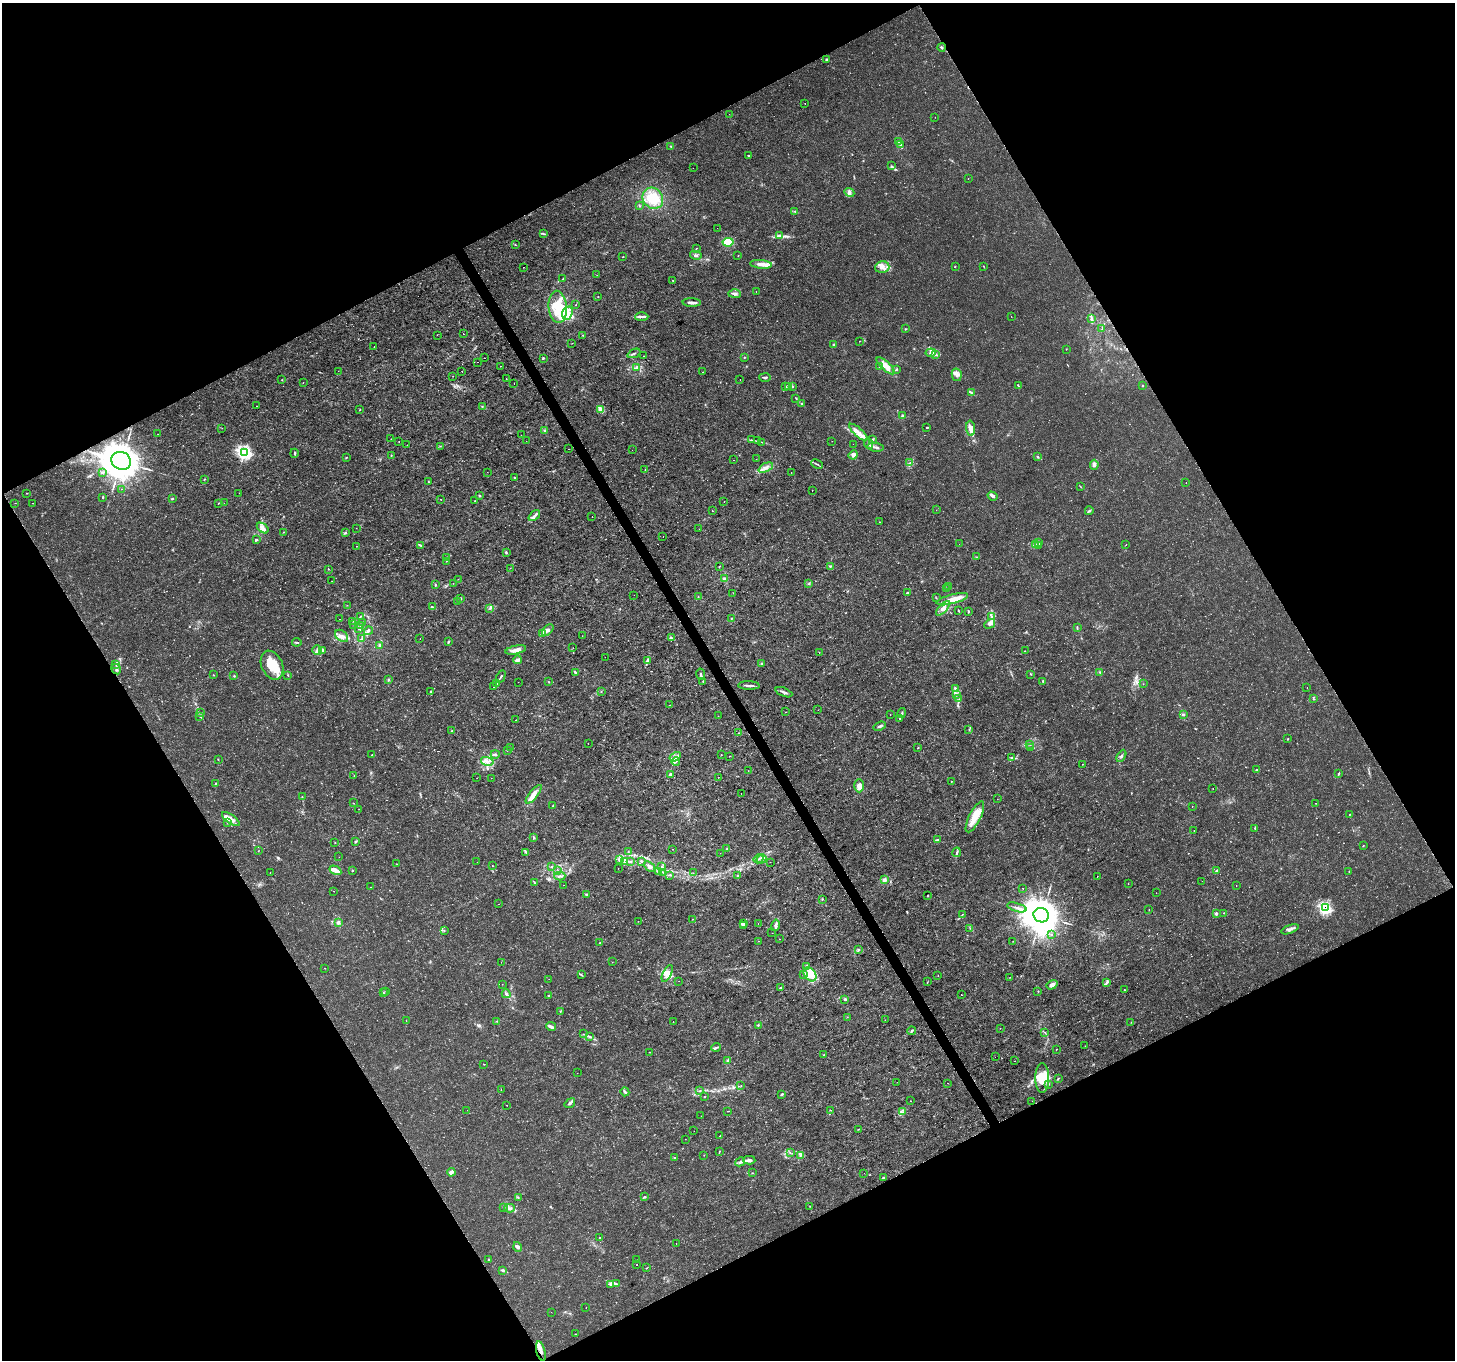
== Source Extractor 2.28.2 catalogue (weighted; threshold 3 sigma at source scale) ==
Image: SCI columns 4-5813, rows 172-5601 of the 5816 x 5711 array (HDU 1 of 3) = the unmasked area's bounding box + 8 px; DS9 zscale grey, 4 x 4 block average (1 PNG px = mean of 4 x 4 image px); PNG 1457 x 1362 px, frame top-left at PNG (2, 3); each listed source drawn as its Kron ellipse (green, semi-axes under 4 px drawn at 4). Shown black and unused: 47% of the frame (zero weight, under 3 of 4 exposures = <1% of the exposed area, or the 3 px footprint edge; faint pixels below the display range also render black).
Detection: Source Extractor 2.28.2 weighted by HDU 2 'WHT'. Background 0.00181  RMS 7.9e-04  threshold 0.00358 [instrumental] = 3 sigma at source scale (4.5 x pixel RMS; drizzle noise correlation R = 1.50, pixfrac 1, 0.0396/0.0396 arcsec/px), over >= 5 px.
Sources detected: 698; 11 too faint to see at this stretch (4 x 4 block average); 4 inside a brighter object's white glare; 8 cosmic-ray / hot-pixel residue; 2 long thin detections or spike segments (spike, bleed or trail) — neither listed nor drawn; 7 coinciding with a brighter row at this scale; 54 inside a brighter listed object's ellipse — not listed separately; of the other 612, all 500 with FLUX_AUTO >= 0.109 (the completeness limit of this list) listed and drawn (112 fainter detections not listed), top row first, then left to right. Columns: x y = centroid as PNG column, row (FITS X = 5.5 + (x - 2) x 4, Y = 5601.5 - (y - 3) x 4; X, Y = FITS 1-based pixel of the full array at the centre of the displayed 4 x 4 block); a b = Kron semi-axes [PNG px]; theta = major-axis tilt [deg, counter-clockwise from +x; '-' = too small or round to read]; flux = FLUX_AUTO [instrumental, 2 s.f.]
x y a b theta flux
942 47 4 2 - 0.62
826 59 3 2 - 0.47
805 103 2 2 - 0.17
729 114 2 2 - 0.13
935 117 2 2 - 0.11
898 141 2 2 - 0.21
900 144 3 2 - 0.47
670 146 2 2 - 0.26
748 155 2 2 - 0.23
891 166 2 2 - 0.3
693 168 2 2 - 0.17
968 179 2 2 - 0.79
849 192 5 3 - 1.2
653 198 11 10 - 13
639 206 2 2 - 0.39
795 211 4 2 - 0.54
717 228 2 2 - 0.24
544 234 4 2 - 0.54
780 235 4 3 - 1
728 242 5 4 - 17
515 245 2 2 - 0.24
696 248 2 2 - 0.17
696 255 6 2 -12 0.84
738 255 2 2 - 0.18
622 257 2 2 - 0.17
761 264 11 4 -5 3.7
983 266 2 2 - 0.16
524 267 2 2 - 0.46
882 267 7 5 15 2.8
955 267 2 2 - 0.3
597 275 2 2 - 0.17
563 279 3 2 - 0.22
673 281 2 2 - 0.28
756 291 2 2 - 0.12
735 294 6 3 -1 1.4
598 296 2 2 - 0.19
692 303 9 3 -2 1.9
575 305 2 2 - 0.18
558 307 16 9 -84 15
567 313 7 5 68 3.6
1011 316 2 2 - 0.14
642 317 6 2 0 1.2
1091 319 3 2 - 0.59
905 329 2 2 - 0.4
1102 329 2 2 - 0.17
464 334 2 2 - 0.12
437 335 2 2 - 0.14
582 335 2 2 - 0.21
859 341 2 2 - 0.17
572 343 2 2 - 0.13
834 344 3 2 - 0.47
374 347 2 2 - 0.12
1066 349 2 2 - 0.18
634 353 7 2 25 0.77
931 353 5 3 - 1.6
936 354 4 3 - 0.99
644 356 2 2 - 0.16
744 357 2 2 - 0.3
484 358 2 2 - 1.1
543 358 3 2 - 0.43
478 362 2 2 - 0.16
500 366 2 2 - 0.13
879 366 2 2 - 0.18
886 366 11 4 -42 6.7
637 367 4 2 - 0.3
897 369 3 2 - 0.33
338 371 2 2 - 0.16
462 371 2 2 - 0.39
703 372 2 2 - 0.17
957 375 6 5 - 2
453 376 2 2 - 0.16
765 377 6 2 -3 0.93
506 379 2 2 - 0.27
740 379 2 2 - 0.11
282 380 2 2 - 0.24
303 382 2 2 - 0.14
514 384 2 2 - 0.13
1018 386 3 2 - 0.35
1142 386 2 2 - 0.23
786 387 2 2 - 0.33
788 387 3 2 - 0.58
792 387 3 2 - 0.41
972 393 3 2 - 0.59
796 398 2 2 - 0.23
802 403 2 2 - 0.27
256 406 2 2 - 0.14
482 406 2 2 - 0.33
601 409 4 2 - 4.2
360 410 2 2 - 0.24
902 416 3 2 - 0.49
222 428 2 2 - 0.13
927 428 3 2 - 0.3
970 428 7 4 -88 3.4
544 431 3 2 - 0.36
858 432 12 3 -42 3.5
158 434 2 2 - 0.15
521 435 2 2 - 0.21
391 439 2 2 - 0.12
873 439 3 2 - 0.45
751 440 3 2 - 0.45
526 441 2 2 - 0.56
757 441 2 2 - 0.14
832 441 2 2 - 0.12
399 442 2 2 - 0.17
762 442 3 2 - 0.3
853 444 2 2 - 0.26
869 444 5 2 - 0.67
407 445 2 2 - 0.15
440 446 2 2 - 0.25
875 447 8 2 -9 1.2
568 449 2 2 - 1.1
632 450 2 2 - 0.16
244 452 4 3 - 34
294 453 4 2 - 0.52
391 455 2 2 - 0.27
853 455 5 4 - 1.4
1037 457 3 2 - 0.42
346 458 3 2 - 0.33
756 459 2 2 - 0.14
733 460 2 2 - 0.27
121 461 10 8 -26 1400
910 463 4 2 - 0.52
817 464 6 2 -27 0.7
1094 465 5 4 - 1.3
766 468 8 2 26 1.8
645 469 2 2 - 0.12
487 472 2 2 - 0.11
102 473 3 2 - 0.39
791 473 2 2 - 0.11
515 478 3 2 - 0.35
204 479 2 2 - 0.16
428 481 2 2 - 0.25
1186 483 2 2 - 0.17
1080 487 3 2 - 0.25
121 489 2 2 - 0.15
812 490 2 2 - 0.13
26 493 3 2 - 0.21
239 493 2 2 - 0.12
479 496 3 2 - 0.42
993 496 5 3 - 1.2
103 497 2 2 - 0.3
172 499 3 2 - 0.41
441 500 2 2 - 0.15
475 501 2 2 - 0.14
724 502 2 2 - 0.29
15 503 2 2 - 0.17
33 503 2 2 - 0.17
218 503 2 2 - 0.32
224 503 2 2 - 0.3
936 510 2 2 - 0.12
712 511 2 2 - 0.14
1089 511 4 2 - 0.86
534 516 7 3 40 1.8
592 517 2 2 - 0.18
880 522 2 2 - 0.14
263 528 7 4 -38 2.9
356 528 2 2 - 0.22
699 529 2 2 - 0.21
283 532 2 2 - 0.23
345 532 3 2 - 0.4
663 537 2 2 - 0.27
257 540 3 2 - 0.39
1039 542 2 2 - 0.32
959 544 2 2 - 0.11
1036 544 3 2 - 0.51
1126 544 2 2 - 0.19
420 545 4 2 - 0.54
1039 545 3 2 - 0.62
356 546 2 2 - 0.11
506 552 3 2 - 0.65
976 557 2 2 - 0.2
447 558 2 2 - 0.21
446 561 2 2 - 0.14
830 566 2 2 - 0.46
719 567 3 2 - 0.32
510 568 2 2 - 0.13
328 569 2 2 - 0.89
458 579 2 2 - 0.15
725 579 3 3 - 1
332 581 2 2 - 0.11
453 583 2 2 - 0.21
809 583 2 2 - 0.31
435 585 2 2 - 0.34
949 587 3 2 - 0.41
947 588 3 2 - 0.38
733 593 2 2 - 0.14
907 593 3 2 - 0.49
634 595 2 2 - 0.16
698 596 2 2 - 0.12
461 598 2 2 - 0.48
936 598 2 2 - 0.23
952 599 16 4 15 5.5
457 601 2 2 - 0.11
347 605 2 2 - 0.15
432 607 4 3 - 0.65
943 608 9 3 47 2.6
490 609 2 2 - 0.16
958 610 3 2 - 0.36
968 611 4 2 - 0.44
361 616 3 2 - 0.39
992 616 3 2 - 0.6
731 618 3 2 - 0.3
340 619 2 2 - 0.29
352 621 2 2 - 0.13
363 622 3 2 - 0.39
990 624 5 4 - 1.9
354 625 2 2 - 0.13
361 626 2 2 - 0.72
359 628 3 3 - 0.84
1077 628 2 2 - 0.25
548 630 7 4 46 1.8
368 631 4 2 - 0.66
542 633 4 3 - 0.83
342 636 7 5 -40 2.6
582 636 2 2 - 0.12
671 637 3 2 - 0.53
362 639 3 2 - 0.54
420 639 2 2 - 0.13
297 642 4 2 - 0.63
448 642 3 2 - 0.62
380 645 3 2 - 0.57
573 648 2 2 - 0.11
317 650 5 5 - 1.8
322 650 3 2 - 0.56
516 650 10 3 12 3.8
1025 651 2 2 - 0.19
819 652 2 2 - 0.12
605 657 2 2 - 0.12
518 660 4 2 - 2.2
647 661 4 2 - 0.95
761 663 2 2 - 0.27
116 665 3 2 - 0.4
272 665 15 10 -65 14
116 669 5 3 - 0.95
575 672 4 2 - 0.71
1100 672 3 2 - 0.52
701 674 6 2 -77 0.96
1030 674 3 2 - 0.34
213 675 2 2 - 0.25
288 675 2 2 - 0.28
234 676 2 2 - 0.28
501 677 7 2 62 0.8
388 680 2 2 - 0.31
703 681 3 2 - 0.23
1043 681 3 2 - 0.63
518 682 2 2 - 0.12
549 682 2 2 - 0.23
497 684 3 2 - 0.22
1143 684 2 2 - 0.14
494 686 2 2 - 0.66
749 686 11 2 -1 1.6
1307 688 2 2 - 0.22
956 689 3 3 - 0.73
430 691 4 2 - 0.61
601 691 2 2 - 0.14
784 692 9 2 -22 1.6
956 695 3 2 - 0.66
959 699 2 2 - 0.27
1313 699 2 2 - 0.19
669 705 2 2 - 0.11
818 710 2 2 - 0.13
786 712 2 2 - 0.11
200 713 2 2 - 0.22
902 713 5 2 - 0.75
1183 714 3 2 - 0.59
890 715 2 2 - 0.11
200 716 3 2 - 0.36
718 716 2 2 - 0.14
900 719 2 2 - 0.26
516 720 2 2 - 0.15
880 726 6 2 20 0.99
969 729 2 2 - 0.17
452 731 2 2 - 0.23
739 733 2 2 - 0.3
1288 739 3 2 - 0.31
588 743 2 2 - 0.16
1030 744 3 2 - 0.47
511 748 2 2 - 0.25
918 748 2 2 - 0.3
1030 748 2 2 - 0.26
507 750 2 2 - 0.23
495 754 4 3 - 0.87
372 755 2 2 - 0.27
721 755 2 2 - 0.18
729 756 2 2 - 0.12
1121 756 6 2 62 1.1
675 757 6 3 31 1.7
1011 757 3 2 - 0.39
218 759 2 2 - 0.14
487 761 6 3 -14 1.9
676 762 4 2 - 0.76
1083 764 2 2 - 0.13
1257 770 3 2 - 0.46
748 771 2 2 - 0.27
1339 774 3 2 - 0.46
354 775 2 2 - 0.15
671 775 2 2 - 4.5
718 777 2 2 - 0.24
477 778 2 2 - 0.12
491 778 2 2 - 0.33
951 781 2 2 - 0.24
216 783 2 2 - 0.24
859 786 6 5 - 2.5
1213 789 2 2 - 0.14
534 794 11 3 51 4.5
741 794 2 2 - 0.11
302 797 2 2 - 0.23
997 799 2 2 - 0.16
353 803 2 2 - 0.19
1316 803 2 2 - 0.12
553 806 2 2 - 0.26
1192 806 2 2 - 0.21
359 809 2 2 - 0.15
1349 814 2 2 - 0.48
975 817 17 6 63 8.2
231 819 10 4 -35 3.5
227 822 2 2 - 0.35
1255 828 3 2 - 0.46
1194 831 2 2 - 0.15
534 838 2 2 - 0.4
938 839 2 2 - 0.24
335 842 2 2 - 0.2
356 842 3 2 - 0.63
1363 846 2 2 - 0.24
673 849 2 2 - 0.24
727 849 2 2 - 0.33
258 851 2 2 - 0.14
628 851 2 2 - 0.15
526 852 4 2 - 0.61
957 852 5 2 - 0.86
720 853 2 2 - 0.13
339 857 2 2 - 0.12
759 859 5 2 - 0.63
762 859 5 2 - 0.75
619 860 3 2 - 0.83
625 861 4 2 - 0.95
631 861 2 2 - 0.27
641 861 3 2 - 0.55
477 862 2 2 - 0.12
770 862 2 2 - 0.14
397 864 2 2 - 0.15
493 866 2 2 - 0.18
649 866 6 3 -39 1.3
661 866 2 2 - 0.17
552 867 2 2 - 0.18
618 868 2 2 - 0.14
335 870 6 3 -30 4.3
352 870 2 2 - 0.35
1217 870 4 2 - 0.52
557 871 2 2 - 0.23
658 871 3 2 - 0.41
1349 871 2 2 - 0.16
663 872 2 2 - 0.16
270 873 2 2 - 0.13
693 873 2 2 - 0.24
670 875 3 2 - 0.6
737 875 2 2 - 0.23
560 876 5 2 - 0.94
1097 876 2 2 - 0.38
884 880 4 3 - 1.9
1202 881 2 2 - 0.29
534 883 3 2 - 0.3
1128 884 2 2 - 0.17
563 885 2 2 - 0.13
1236 885 2 2 - 0.11
371 887 2 2 - 0.13
1023 888 2 2 - 0.16
334 891 2 2 - 0.14
1156 893 2 2 - 0.15
586 894 3 2 - 0.57
928 895 2 2 - 0.25
822 899 2 2 - 0.32
498 904 2 2 - 0.16
1017 907 10 2 -16 1.5
1325 908 3 3 - 25
1149 910 2 2 - 0.16
1224 913 2 2 - 0.2
962 914 2 2 - 0.13
1216 914 2 2 - 1.1
1041 915 8 7 - 1800
692 919 2 2 - 0.16
638 921 2 2 - 0.15
338 922 4 2 - 0.8
743 923 3 2 - 0.65
758 923 2 2 - 0.23
775 925 6 3 76 1.3
743 926 2 2 - 0.25
970 928 2 2 - 0.17
1290 929 9 3 20 1.7
444 931 2 2 - 0.29
772 933 2 2 - 0.11
1051 934 2 2 - 0.48
779 939 2 2 - 0.2
758 941 2 2 - 0.13
1013 941 2 2 - 0.17
600 942 3 2 - 0.31
859 950 4 2 - 0.62
501 962 2 2 - 0.29
612 962 2 2 - 0.14
806 966 2 2 - 0.32
325 968 2 2 - 0.15
667 974 9 3 64 2.4
810 974 8 5 -54 5.1
581 975 4 2 - 0.61
803 975 2 2 - 0.13
938 976 2 2 - 0.15
1010 977 2 2 - 0.2
549 979 2 2 - 0.12
679 981 2 2 - 0.15
928 982 2 2 - 0.16
1107 982 3 2 - 0.54
502 984 2 2 - 0.16
1052 985 6 3 32 2.5
781 988 2 2 - 0.96
1124 990 2 2 - 1.7
1038 991 2 2 - 0.18
383 992 3 2 - 0.32
386 992 2 2 - 0.16
506 994 4 2 - 1
548 995 2 2 - 0.35
961 995 2 2 - 0.27
845 999 4 2 - 0.84
560 1011 2 2 - 0.2
847 1017 2 2 - 0.14
885 1020 2 2 - 0.2
406 1021 2 2 - 0.11
496 1021 2 2 - 0.27
673 1021 2 2 - 0.15
1131 1022 2 2 - 0.15
758 1025 2 2 - 0.36
551 1027 5 2 - 2
1000 1028 2 2 - 0.11
912 1031 4 2 - 0.77
1045 1032 2 2 - 0.24
584 1034 2 2 - 0.14
589 1036 3 2 - 0.55
1085 1046 2 2 - 0.17
716 1047 5 2 - 0.72
1056 1049 2 2 - 0.33
650 1052 2 2 - 0.15
824 1055 3 2 - 0.43
995 1057 2 2 - 0.25
728 1060 3 3 - 0.67
1015 1061 2 2 - 0.52
484 1064 3 2 - 0.17
577 1073 2 2 - 0.12
1042 1078 14 7 90 8.4
1058 1078 3 2 - 0.4
897 1082 2 2 - 0.12
948 1083 2 2 - 0.2
741 1085 2 2 - 0.14
1048 1085 3 2 - 0.5
501 1090 2 2 - 0.13
700 1091 3 2 - 0.29
625 1092 4 2 - 1.1
782 1094 3 2 - 0.74
704 1097 2 2 - 0.23
910 1101 2 2 - 0.68
1032 1101 2 2 - 0.31
570 1103 6 3 37 1.1
507 1105 2 2 - 0.15
467 1110 2 2 - 0.11
831 1110 2 2 - 0.19
727 1111 2 2 - 0.15
903 1112 2 2 - 0.2
701 1116 2 2 - 0.18
859 1129 3 2 - 0.24
694 1131 2 2 - 0.12
720 1136 2 2 - 1.3
685 1139 2 2 - 0.11
719 1151 2 2 - 0.2
790 1153 2 2 - 0.17
704 1155 2 2 - 0.14
800 1155 2 2 - 0.41
675 1158 2 2 - 0.5
749 1160 6 3 -2 1.3
740 1162 5 3 - 1.1
451 1172 4 3 - 2.3
752 1173 2 2 - 0.14
864 1173 2 2 - 0.25
883 1178 3 2 - 0.74
645 1197 3 2 - 0.4
518 1198 2 2 - 0.22
810 1206 2 2 - 0.22
504 1207 2 2 - 0.22
509 1208 5 3 - 1.4
600 1237 2 2 - 0.34
676 1243 2 2 - 0.26
518 1247 5 3 - 1.2
489 1259 2 2 - 0.32
636 1260 2 2 - 0.27
637 1265 2 2 - 0.14
647 1268 2 2 - 0.16
503 1270 3 3 - 0.61
610 1284 2 2 - 0.26
616 1284 2 2 - 0.21
586 1307 2 2 - 0.15
551 1312 2 2 - 0.12
575 1334 2 2 - 0.13
541 1351 10 3 -76 2.5
Overlapping masked pixels (flux is a lower limit): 3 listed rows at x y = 121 461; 1325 908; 541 1351
Diffuse or blended objects may show on this block-average render without a row.